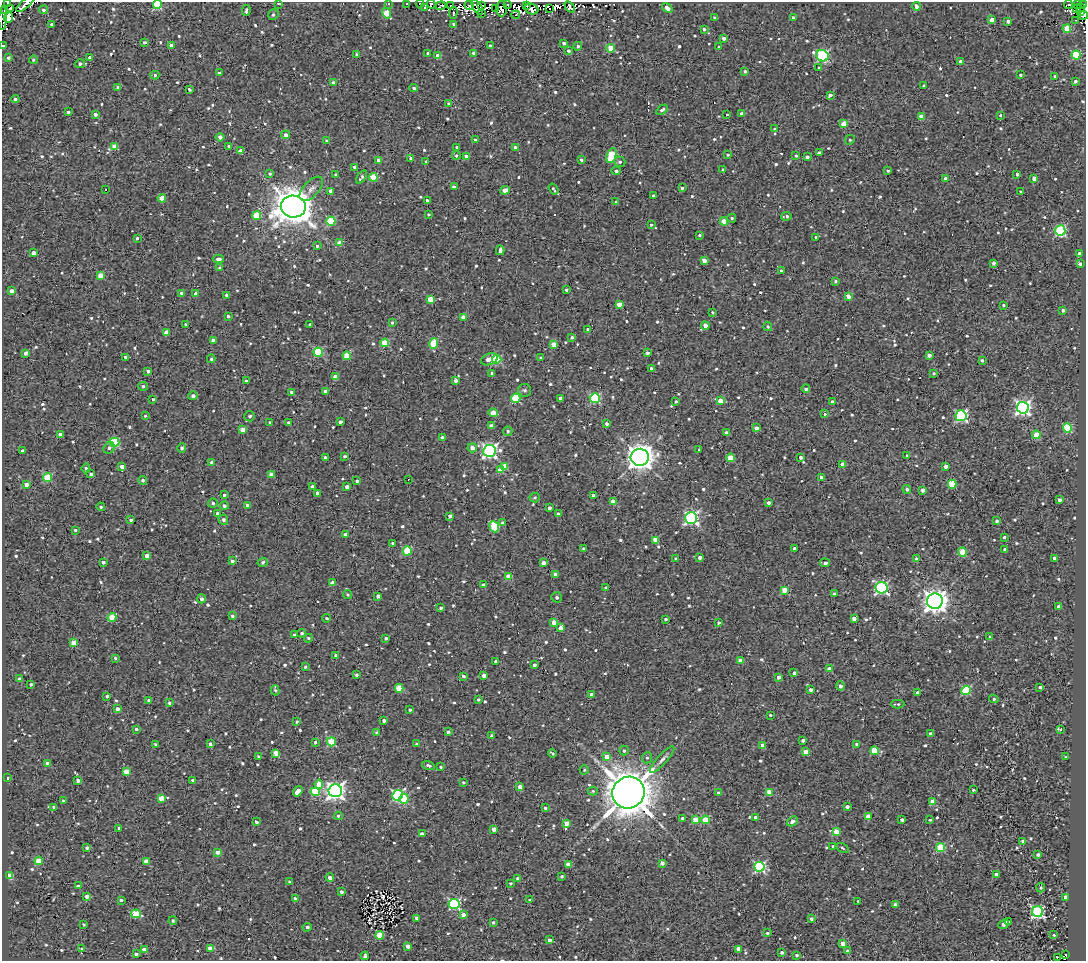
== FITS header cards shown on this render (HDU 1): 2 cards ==
NAXIS1  =                 1084
NAXIS2  =                  959

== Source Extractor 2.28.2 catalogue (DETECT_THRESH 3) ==
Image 1084 x 959 px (HDU 1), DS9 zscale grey, 1 PNG px = 1 image px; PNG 1088 x 963 px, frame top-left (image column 1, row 959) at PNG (2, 2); each listed source drawn as its Kron ellipse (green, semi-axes under 4 px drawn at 4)
Background 1.62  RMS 4.8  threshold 14.4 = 3 sigma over >= 5 px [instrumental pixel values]
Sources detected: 889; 6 with non-positive FLUX_AUTO (blend fragments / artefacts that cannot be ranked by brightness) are neither listed nor drawn; of the other 883, the 500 brightest by FLUX_AUTO listed and drawn (383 fainter detections omitted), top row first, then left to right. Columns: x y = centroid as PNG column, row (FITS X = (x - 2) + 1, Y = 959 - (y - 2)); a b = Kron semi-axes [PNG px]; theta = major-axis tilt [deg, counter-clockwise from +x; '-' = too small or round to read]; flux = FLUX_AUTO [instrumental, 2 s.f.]
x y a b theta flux
7 2 3 2 - 2600
278 3 4 2 - 550
388 3 3 3 - 720
25 4 11 4 41 3000
407 4 4 3 - 1300
420 4 4 3 - 590
431 4 4 4 - 1200
508 4 4 2 - 1200
1068 4 4 3 - 4100
1078 4 2 2 - 790
157 5 4 4 - 19000
451 5 4 3 - 970
469 5 5 3 - 1000
482 5 4 2 - 590
526 5 3 2 - 760
1084 5 3 2 - 950
440 6 5 3 - 800
916 6 4 4 - 1000
477 7 8 4 -59 3000
570 7 6 4 -56 1700
1080 7 2 2 - 1800
424 8 3 2 - 560
495 8 3 3 - 4000
550 8 3 3 - 6900
667 8 6 4 -37 1700
1076 8 3 2 - 1800
11 9 3 3 - 10000
501 9 7 5 90 1900
532 9 7 5 -21 3500
4 10 2 2 - 560
44 10 4 4 - 720
246 11 5 3 - 660
1080 11 4 3 - 2400
386 13 5 4 - 7900
453 13 6 2 85 810
481 13 3 3 - 670
273 15 5 5 - 610
516 15 4 2 - 570
1083 15 5 4 - 1100
793 17 3 3 - 510
3 18 11 3 86 2200
8 18 5 4 - 55000
714 18 3 3 - 570
992 20 4 4 - 3300
1076 20 3 2 - 530
1008 21 4 3 - 1500
454 24 3 3 - 530
52 25 4 3 - 960
704 29 3 3 - 790
1067 29 4 4 - 9700
724 38 4 3 - 1200
144 42 3 3 - 780
563 43 3 3 - 800
3 46 3 3 - 550
171 46 4 4 - 2700
490 46 3 3 - 550
578 46 4 4 - 670
719 47 3 3 - 460
611 48 4 4 - 8000
569 51 4 3 - 550
428 53 3 3 - 660
474 53 4 4 - 1300
357 54 3 3 - 720
1076 55 4 4 - 15000
438 56 4 4 - 3400
822 56 6 5 - 39000
90 57 3 3 - 1100
9 58 4 3 - 700
33 60 4 4 - 490
961 61 4 3 - 1400
80 64 5 4 - 800
819 68 4 3 - 670
745 71 4 4 - 480
219 73 3 3 - 720
155 75 4 4 - 560
1020 75 3 3 - 530
1055 76 3 3 - 560
1075 81 3 3 - 830
333 82 4 3 - 890
924 86 3 3 - 700
118 87 4 3 - 680
414 88 4 3 - 630
189 90 4 3 - 570
830 95 4 3 - 1200
15 99 4 3 - 630
449 104 4 3 - 540
662 110 6 4 34 760
68 112 3 3 - 630
95 114 3 3 - 1200
727 114 3 3 - 960
742 114 4 3 - 1900
1000 115 4 3 - 440
921 116 4 4 - 5000
844 124 4 4 - 6700
775 129 3 3 - 720
286 135 4 4 - 1400
220 137 4 4 - 1600
475 140 3 3 - 800
850 140 5 4 - 450
327 141 3 3 - 630
115 146 4 4 - 4400
229 146 3 3 - 550
457 147 3 3 - 2300
515 148 4 3 - 1100
241 151 4 4 - 2400
819 152 3 3 - 850
456 155 4 4 - 490
611 155 7 4 69 16000
728 155 4 3 - 470
466 156 4 3 - 1500
796 156 3 3 - 520
807 157 4 3 - 930
411 159 4 3 - 1200
379 160 4 4 - 2000
581 160 3 3 - 520
426 161 3 2 - 470
620 162 5 5 - 700
355 167 3 3 - 980
723 170 4 3 - 1200
616 171 4 4 - 1000
888 171 3 3 - 470
270 174 4 4 - 480
1017 174 3 3 - 830
336 175 3 3 - 550
362 177 7 3 54 840
373 177 4 4 - 9100
946 178 4 3 - 1700
1034 178 4 3 - 1400
454 187 4 3 - 1300
682 188 4 3 - 540
105 189 3 3 - 1000
311 189 15 7 47 1900
554 189 6 2 -55 600
505 190 5 4 - 3800
331 191 4 3 - 1300
1021 192 3 3 - 510
653 196 3 3 - 590
162 198 4 4 - 5500
427 200 3 3 - 850
615 202 3 3 - 1400
293 207 12 11 - 910000
428 214 3 3 - 440
257 215 4 4 - 7800
786 216 5 3 - 610
732 218 4 4 - 490
331 221 4 4 - 15000
724 221 4 4 - 5400
651 225 3 3 - 460
1060 231 5 5 - 34000
700 235 3 3 - 490
816 237 3 3 - 680
137 238 3 3 - 520
340 243 4 3 - 3800
317 246 4 4 - 470
500 250 5 3 - 1500
33 253 4 4 - 1600
1080 254 4 4 - 2300
218 259 5 3 - 790
704 261 4 3 - 2700
993 263 4 3 - 1200
1080 264 4 3 - 1700
220 268 4 3 - 780
781 270 3 3 - 610
101 276 4 4 - 5300
835 281 3 3 - 500
566 290 3 3 - 560
12 291 4 4 - 2400
182 293 4 4 - 1200
196 294 4 3 - 1500
227 295 3 3 - 1100
848 296 4 3 - 1800
431 299 4 4 - 7300
619 304 4 4 - 4000
1004 305 3 3 - 480
1063 310 4 3 - 690
712 312 3 3 - 540
228 316 3 3 - 780
464 317 4 4 - 4200
392 323 4 3 - 490
186 324 4 3 - 530
310 324 3 3 - 560
705 326 4 4 - 2400
768 326 4 4 - 470
588 329 3 3 - 530
166 332 4 4 - 2900
572 337 4 3 - 560
213 341 4 4 - 2300
385 343 4 4 - 10000
434 343 5 4 - 11000
554 344 4 4 - 4800
318 352 4 4 - 17000
26 353 4 3 - 1100
647 353 3 3 - 980
929 355 4 3 - 1500
347 356 4 4 - 7800
126 357 4 3 - 1300
541 358 3 3 - 500
211 359 4 3 - 480
489 359 9 5 21 3800
497 359 4 4 - 16000
982 360 4 3 - 560
651 368 3 3 - 660
148 371 3 3 - 750
492 373 4 3 - 1200
934 373 3 3 - 490
335 377 4 4 - 3000
246 381 3 3 - 610
456 381 4 3 - 1300
143 386 5 4 - 600
806 389 4 3 - 680
525 390 6 6 - 780
325 391 4 4 - 1300
292 392 3 3 - 780
193 396 4 4 - 1100
516 398 4 4 - 18000
560 398 3 3 - 850
595 398 5 5 - 24000
153 399 3 3 - 510
676 401 3 3 - 460
720 401 4 4 - 3200
832 402 4 3 - 860
1023 408 6 6 - 100000
493 413 5 4 - 5600
825 414 4 3 - 450
145 416 3 3 - 440
250 416 5 5 - 570
961 416 5 5 - 45000
270 422 3 3 - 470
340 422 4 3 - 1100
289 423 3 3 - 790
606 423 3 3 - 1000
492 426 4 4 - 2400
756 428 4 3 - 1700
1067 428 4 4 - 13000
243 430 4 4 - 6300
508 431 4 4 - 650
726 432 3 3 - 580
60 434 4 3 - 2300
1036 435 4 4 - 6400
442 437 4 3 - 540
114 442 5 4 - 18000
109 448 6 5 - 750
182 448 5 4 - 980
472 448 5 4 - 1800
699 450 3 2 - 760
22 451 3 3 - 1000
490 451 6 6 - 89000
345 456 3 3 - 690
907 456 3 3 - 560
325 457 3 3 - 560
640 457 9 8 - 340000
801 457 3 3 - 910
730 458 4 4 - 7600
212 462 4 4 - 860
843 464 4 3 - 3600
504 466 4 4 - 6200
946 466 4 3 - 1600
122 467 4 4 - 2100
86 468 5 4 - 590
500 470 4 3 - 3400
91 474 3 3 - 690
272 475 4 4 - 4300
821 477 3 3 - 1000
47 478 4 4 - 12000
408 479 3 2 - 1300
143 480 4 4 - 870
357 481 3 3 - 620
26 484 4 3 - 1800
952 484 4 4 - 11000
312 487 4 3 - 1300
347 487 4 4 - 1600
907 489 4 4 - 840
923 490 4 4 - 1700
317 493 3 3 - 840
224 495 3 3 - 710
593 495 3 3 - 940
535 497 5 5 - 490
1059 500 3 3 - 1200
613 502 4 4 - 2600
213 503 5 4 - 560
768 503 3 3 - 1200
247 505 4 3 - 1100
224 506 4 4 - 960
101 507 4 4 - 570
549 508 3 3 - 900
217 513 3 3 - 780
558 514 4 3 - 560
450 516 3 3 - 1800
691 518 6 6 - 65000
131 520 3 3 - 640
223 520 5 4 - 830
997 521 3 3 - 700
503 523 3 3 - 1300
494 527 6 4 -67 15000
75 530 3 3 - 510
345 535 4 3 - 1200
1004 537 3 3 - 670
656 540 4 4 - 5900
392 543 3 3 - 480
584 548 3 3 - 440
794 548 3 3 - 760
1005 549 3 3 - 600
407 551 4 4 - 12000
962 552 4 4 - 9300
147 556 4 4 - 2400
700 557 3 3 - 1100
1054 558 3 3 - 1100
676 559 4 3 - 870
917 559 3 3 - 1500
232 561 4 3 - 990
103 562 3 3 - 910
263 562 5 4 - 540
543 563 4 4 - 1800
825 563 5 3 - 1500
555 574 4 4 - 2200
509 577 4 4 - 5600
333 583 4 4 - 3000
483 584 3 3 - 460
606 587 3 3 - 500
881 588 6 5 - 53000
785 590 4 4 - 6200
834 594 3 3 - 930
348 595 4 4 - 510
378 596 4 3 - 1500
557 597 5 5 - 1000
201 599 4 4 - 1000
935 601 8 7 - 280000
1058 607 3 3 - 920
441 608 3 3 - 670
232 616 3 3 - 580
112 617 4 4 - 8800
327 618 4 3 - 460
854 618 4 3 - 2200
666 619 3 3 - 600
554 622 4 3 - 3200
719 623 3 3 - 640
561 628 4 4 - 2900
302 633 4 4 - 510
294 635 4 3 - 510
990 637 4 3 - 700
308 638 4 3 - 500
386 638 3 3 - 550
74 643 4 4 - 6700
336 655 3 3 - 850
115 658 4 3 - 540
496 661 3 3 - 670
741 661 4 4 - 3000
534 665 3 3 - 880
305 667 4 3 - 480
829 669 4 4 - 2600
794 673 4 3 - 910
356 675 4 3 - 560
484 675 4 3 - 1900
463 676 4 3 - 840
779 677 4 3 - 1800
20 679 4 3 - 2000
31 684 3 3 - 490
840 686 4 4 - 1300
1040 687 3 3 - 810
399 688 4 4 - 10000
275 690 5 4 - 480
811 690 3 3 - 1500
966 690 5 4 - 20000
918 693 3 3 - 1200
591 694 3 3 - 1300
107 696 3 3 - 610
994 699 5 4 - 480
149 700 4 4 - 630
478 700 3 3 - 480
169 703 3 3 - 710
898 704 7 3 0 580
117 709 3 3 - 1400
410 710 3 3 - 570
770 715 3 3 - 480
297 721 4 3 - 470
384 721 3 3 - 1000
136 729 4 3 - 600
1061 729 3 3 - 450
448 732 3 3 - 720
377 733 3 3 - 790
930 734 3 3 - 1300
492 736 4 3 - 1400
803 740 3 3 - 910
315 742 3 3 - 640
331 742 5 4 - 14000
156 744 3 3 - 490
210 744 4 3 - 1100
417 744 3 3 - 460
857 744 3 3 - 820
763 746 4 4 - 3900
624 751 5 4 - 580
874 751 4 4 - 9500
806 752 4 4 - 2600
276 753 4 4 - 4900
552 753 4 3 - 510
259 756 4 3 - 530
606 757 4 4 - 4300
1066 757 3 3 - 720
647 758 6 5 - 590
662 759 17 4 48 1400
48 763 4 3 - 1900
428 765 6 4 -17 780
441 767 4 4 - 480
584 770 4 4 - 450
126 772 4 4 - 6000
7 778 3 3 - 520
193 780 3 3 - 890
78 781 4 3 - 1300
463 782 3 3 - 450
319 784 4 4 - 5300
520 787 4 3 - 2700
973 790 3 3 - 490
298 791 5 4 - 4500
335 791 7 6 - 150000
593 791 5 4 - 540
315 792 4 4 - 13000
769 792 4 4 - 5200
629 793 16 15 - 990000
718 793 3 3 - 920
397 795 5 5 - 33000
161 798 4 4 - 5000
404 799 5 4 - 16000
63 800 3 3 - 450
933 801 4 4 - 3600
53 807 3 3 - 440
847 807 3 3 - 1400
545 808 4 3 - 680
338 816 4 4 - 580
756 817 3 3 - 1400
868 817 4 4 - 3100
682 818 3 3 - 600
696 820 4 4 - 8000
705 820 4 4 - 8700
902 820 3 3 - 1200
930 820 3 3 - 450
792 821 6 4 41 1600
256 822 4 3 - 780
566 823 4 4 - 4100
119 828 3 3 - 650
494 829 4 3 - 1600
836 832 4 4 - 6400
422 834 4 3 - 1900
1023 841 3 3 - 530
833 846 3 3 - 450
940 847 4 4 - 15000
87 848 4 4 - 620
842 848 7 4 -29 470
218 852 4 3 - 3100
1038 855 3 3 - 780
39 861 4 4 - 8500
146 861 4 4 - 4100
662 863 3 3 - 2200
568 864 4 4 - 2900
759 867 5 5 - 41000
996 874 4 3 - 1600
9 876 4 4 - 8500
562 876 3 3 - 560
330 878 4 4 - 1600
518 879 4 3 - 1300
290 882 3 3 - 830
510 883 3 3 - 490
78 886 4 3 - 1200
1041 888 4 4 - 530
341 892 4 3 - 890
87 896 4 3 - 2000
1065 897 4 3 - 1100
295 899 4 3 - 1300
121 900 4 3 - 770
530 900 4 3 - 490
858 901 3 3 - 780
454 904 5 5 - 33000
895 905 4 3 - 1700
1038 912 5 5 - 60000
136 914 5 4 - 12000
463 915 3 3 - 2400
416 918 4 3 - 1300
811 919 3 3 - 820
173 921 4 3 - 460
493 922 3 3 - 530
1009 922 3 2 - 610
83 924 3 3 - 500
1003 924 6 3 41 1100
307 927 4 3 - 1300
767 933 4 3 - 610
380 935 4 4 - 11000
1054 935 3 3 - 670
550 940 3 3 - 1400
843 943 4 4 - 3300
408 946 4 3 - 1800
210 948 4 4 - 2600
82 949 3 3 - 460
144 949 4 3 - 1800
738 949 4 4 - 2900
847 951 4 3 - 730
782 952 3 3 - 950
136 954 4 3 - 700
797 955 3 3 - 590
1066 955 3 3 - 2100
365 956 4 3 - 700
1057 957 3 2 - 450
At the frame edge (FLAGS 8, measured only in part): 12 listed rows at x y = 7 2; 278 3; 388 3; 25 4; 407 4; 420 4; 431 4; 157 5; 1084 5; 1083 15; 3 18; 3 46
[383 fainter detections neither listed nor drawn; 6 non-positive-flux detections neither listed nor drawn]